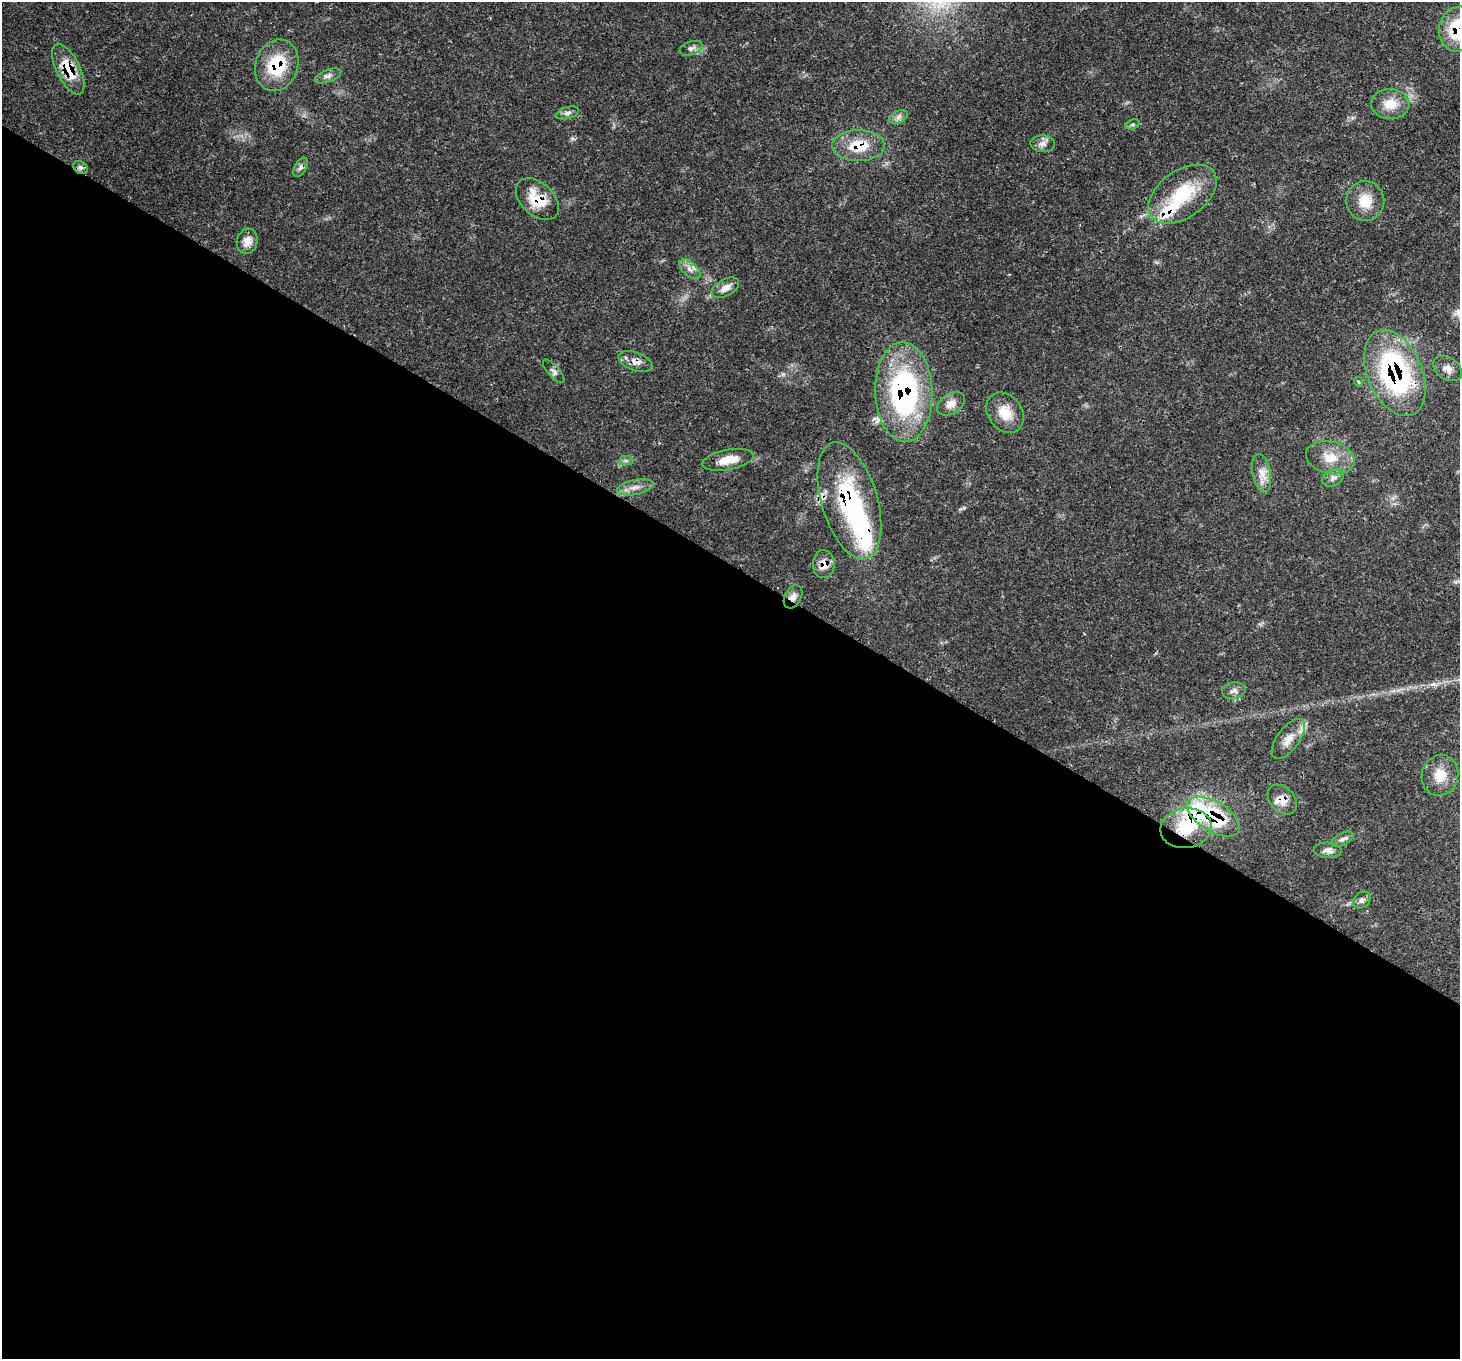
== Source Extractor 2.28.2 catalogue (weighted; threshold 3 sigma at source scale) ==
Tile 14 of 4 x 4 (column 2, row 4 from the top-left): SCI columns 1531-2988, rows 349-1705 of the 5971 x 6062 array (HDU 1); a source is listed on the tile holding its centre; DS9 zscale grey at full resolution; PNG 1462 x 1361 px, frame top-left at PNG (2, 2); each listed source drawn as its Kron ellipse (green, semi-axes under 4 px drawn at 4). Shown black and unused: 59% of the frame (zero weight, under 3 of 4 exposures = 7% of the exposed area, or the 3 px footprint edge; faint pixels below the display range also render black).
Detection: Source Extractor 2.28.2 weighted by HDU 2 'WHT'; one run over the whole footprint, this tile lists its part. Background 0.0597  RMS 0.0031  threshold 0.0139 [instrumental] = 3 sigma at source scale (4.5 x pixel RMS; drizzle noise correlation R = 1.50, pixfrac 1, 0.0396/0.0396 arcsec/px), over >= 5 px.
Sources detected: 51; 1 inside a brighter object's white glare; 1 cosmic-ray / hot-pixel residue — neither listed nor drawn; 4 inside a brighter listed object's ellipse — not listed separately; the other 45 listed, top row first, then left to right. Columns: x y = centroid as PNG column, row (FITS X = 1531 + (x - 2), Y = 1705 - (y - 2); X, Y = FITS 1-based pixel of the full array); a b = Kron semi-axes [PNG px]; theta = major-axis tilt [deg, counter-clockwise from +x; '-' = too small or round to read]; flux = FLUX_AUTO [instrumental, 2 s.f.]
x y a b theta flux
1458 29 22 19 77 17
691 48 12 6 20 1.3
277 65 26 21 70 15
68 69 28 11 -64 9.5
328 76 14 6 21 1.4
1390 104 19 15 -3 5.5
567 113 12 5 16 1.1
899 117 10 6 28 1.2
1132 124 7 4 20 0.57
1043 144 12 8 -4 1.7
858 146 26 15 0 9.7
300 167 10 5 61 1
81 168 8 6 -34 1.2
1182 194 39 23 36 17
537 199 25 16 -43 8.6
1365 201 20 19 - 6.6
247 241 13 10 75 2.8
690 269 12 6 -40 1.8
725 288 15 8 29 2.4
635 362 18 9 -20 2.6
1448 368 16 11 -34 2.3
554 371 15 5 -49 1.1
1395 373 45 27 -67 58
1359 382 5 3 - 0.34
904 392 50 28 -88 60
951 404 15 10 33 2.4
1005 413 22 17 -54 5.9
1330 458 24 16 -13 6.5
728 460 26 10 11 5.4
626 461 7 4 0 0.75
1262 473 19 9 -79 3.3
1333 478 12 8 27 1.5
635 487 18 7 11 2.5
849 501 60 28 -74 40
824 564 14 11 90 3.5
793 597 12 8 61 1.7
1234 691 12 8 9 1.5
1288 739 23 11 54 4
1440 775 21 18 73 5.9
1282 800 17 12 -46 3.8
1213 817 29 15 -31 25
1186 828 26 20 7 10
1342 839 12 6 27 1.2
1328 850 14 8 -4 1.8
1362 900 9 7 41 1.1
Overlapping masked pixels (flux is a lower limit): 15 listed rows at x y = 1458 29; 277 65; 68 69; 858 146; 81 168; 537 199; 635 362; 1395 373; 904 392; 849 501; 824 564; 793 597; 1282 800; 1213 817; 1186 828
Isophote crosses this tile's border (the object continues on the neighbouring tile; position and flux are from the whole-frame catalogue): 1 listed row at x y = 1458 29